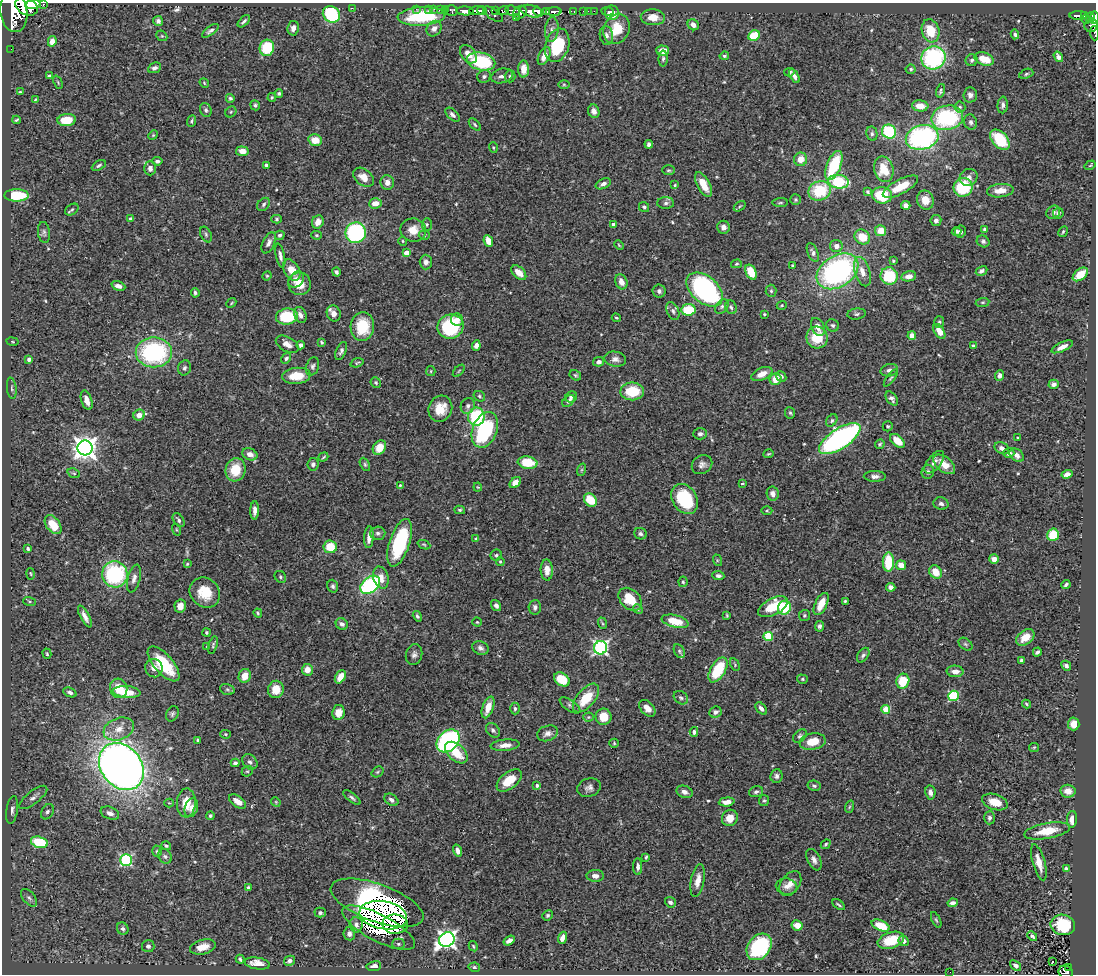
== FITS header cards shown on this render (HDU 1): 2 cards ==
NAXIS1  =                 1094
NAXIS2  =                  972

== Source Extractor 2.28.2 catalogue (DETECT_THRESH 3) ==
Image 1094 x 972 px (HDU 1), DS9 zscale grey, 1 PNG px = 1 image px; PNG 1098 x 976 px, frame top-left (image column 1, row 972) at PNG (2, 3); each listed source drawn as its Kron ellipse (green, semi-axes under 4 px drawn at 4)
Background 0.479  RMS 0.021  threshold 0.0625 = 3 sigma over >= 5 px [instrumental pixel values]
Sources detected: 520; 1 with non-positive FLUX_AUTO (blend fragments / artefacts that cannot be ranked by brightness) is neither listed nor drawn; of the other 519, the 500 brightest by FLUX_AUTO listed and drawn (19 fainter detections omitted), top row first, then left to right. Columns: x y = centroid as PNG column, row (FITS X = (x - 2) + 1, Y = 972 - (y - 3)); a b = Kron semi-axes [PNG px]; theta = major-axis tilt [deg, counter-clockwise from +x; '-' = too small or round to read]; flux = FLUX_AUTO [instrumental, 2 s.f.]
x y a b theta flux
43 4 3 3 - 49
33 5 8 4 9 980
27 6 12 8 -30 2800
352 8 2 2 - 42
416 9 3 2 - 3.6
428 9 2 2 - 8.6
434 9 2 2 - 10
441 9 3 2 - 11
445 9 3 2 - 19
495 10 3 3 - 77
452 11 6 5 - 57
465 11 9 4 -3 1200
477 11 7 3 3 750
482 11 5 3 - 320
503 11 6 4 10 230
513 11 7 5 -15 400
531 11 12 6 -14 1600
537 11 5 3 - 530
546 11 4 3 - 340
574 11 4 3 - 91
584 11 3 3 - 27
588 11 2 2 - 3.8
594 11 2 2 - 7.3
607 11 6 2 -4 16
14 12 20 13 -83 4000
520 12 7 6 - 700
554 12 8 4 1 510
612 13 7 7 - 22
331 14 9 7 -39 100
493 14 11 5 -36 180
421 16 24 9 3 93
1078 16 8 3 0 140
1084 16 3 3 - 72
653 17 12 8 -4 15
1094 17 6 3 88 240
516 18 2 2 - 8.5
1091 18 5 3 - 70
1086 19 4 3 - 41
158 21 5 5 - 4.2
244 21 7 3 44 3
693 25 6 5 - 7.3
1091 25 7 6 - 230
293 28 7 5 81 6.6
434 29 8 7 - 9.2
616 29 16 12 63 30
552 30 12 7 84 6.6
210 31 10 4 36 4
931 31 12 8 -74 35
1094 33 7 2 -86 36
1015 34 5 3 - 3
606 35 10 6 -81 4.8
162 36 6 4 -43 2.1
754 36 6 5 - 44
52 41 5 4 - 8.2
557 45 17 11 73 69
267 48 8 7 - 56
11 49 2 2 - 5.8
663 51 6 5 - 11
468 54 10 7 -51 11
544 56 9 5 65 14
724 56 5 3 - 2.1
1058 57 6 4 -56 5.4
933 58 12 11 - 180
663 59 8 4 88 2.6
984 59 10 6 -19 22
972 60 6 6 - 3
481 61 14 8 -13 100
154 68 7 5 24 4.8
523 69 8 5 89 18
911 69 5 5 - 2.7
789 72 5 4 - 2.8
1026 74 7 4 21 2.3
49 76 3 3 - 2.1
502 76 11 7 13 7.1
510 76 6 5 - 3
794 76 8 4 -62 5.6
484 77 7 6 - 3.6
58 82 7 3 -68 1.7
204 83 5 4 - 1.7
564 85 6 4 -1 1.8
941 91 7 4 73 2.5
20 92 4 4 - 1.4
279 93 4 4 - 2.3
970 95 7 7 - 6.2
272 97 4 3 - 1.8
230 98 4 4 - 2.6
35 100 4 3 - 1.6
255 105 5 4 - 2.4
1003 105 8 5 86 4.6
920 106 8 5 -6 16
960 107 5 5 - 2.5
206 110 7 5 -71 3.6
594 111 7 5 -66 5.6
231 112 6 5 - 2.1
452 115 8 5 -43 5.1
947 118 16 12 11 140
16 120 4 3 - 1.8
67 120 9 6 5 36
192 121 6 4 67 2.2
971 122 8 6 -72 4.3
475 124 7 4 -47 2.4
889 132 7 6 - 78
872 134 7 5 -77 3.3
153 135 5 4 - 1.6
922 137 16 12 14 260
315 140 7 6 - 20
1000 140 12 7 -49 65
649 144 4 4 - 3.9
493 148 5 3 - 1.6
242 151 6 4 -6 10
801 159 7 6 - 16
157 161 5 4 - 4.2
99 165 7 4 29 3.1
266 165 3 3 - 2.7
1090 165 6 4 33 1.6
834 166 15 7 68 75
150 168 7 6 - 7.5
884 169 13 9 -75 33
668 170 6 5 - 2.4
364 177 11 8 -38 15
969 177 9 8 - 8.1
387 182 7 6 - 8.4
838 182 10 7 -6 77
603 184 8 4 26 5.1
675 185 4 3 - 1.5
703 185 14 6 -61 21
900 187 19 7 28 26
963 187 9 9 - 73
820 191 11 9 21 60
1000 191 13 6 6 17
868 192 4 3 - 1.9
17 195 12 6 0 60
882 195 10 8 -9 53
796 200 5 5 - 2
925 200 10 8 -71 17
375 203 6 5 - 15
666 203 8 6 2 4.3
780 203 8 3 5 1.8
264 204 7 5 49 3
906 205 4 4 - 5.5
740 206 6 3 36 1.6
644 207 5 5 - 3
72 209 7 5 34 2.4
1053 212 7 6 - 4.2
1058 213 5 5 - 4.1
130 219 3 3 - 4.6
277 219 5 4 - 2
936 221 5 5 - 4.3
318 222 7 5 66 11
427 224 6 5 - 2.4
613 224 4 3 - 4.4
723 227 6 6 - 7.1
984 229 4 4 - 2.4
413 230 13 11 -10 18
881 231 5 5 - 19
956 231 5 4 - 3.8
44 232 10 6 -82 3.6
960 232 6 5 - 3.7
1063 232 6 3 60 2
356 233 10 10 - 180
206 234 8 5 -64 3.2
280 235 5 4 - 2.7
316 235 5 4 - 1.8
424 235 5 4 - 2
862 237 8 7 - 26
403 241 5 4 - 1.6
488 241 6 4 -65 14
983 241 6 5 - 3.6
269 243 11 6 66 6.4
619 245 5 3 - 1.4
836 246 6 6 - 8
813 252 10 5 -67 4.2
407 253 4 4 - 17
280 256 12 4 -78 5.5
893 261 3 3 - 1.7
426 262 7 6 - 5.4
736 264 5 4 - 1.9
792 266 3 3 - 1.7
292 270 11 7 -57 19
837 271 22 15 33 290
981 271 6 4 28 3.7
336 272 4 3 - 3
751 272 8 5 -64 32
862 272 15 7 -73 14
519 273 9 5 -43 14
1080 274 8 5 39 25
267 276 5 4 - 1.6
889 276 9 8 - 65
909 276 7 5 11 9.9
296 279 9 7 50 11
621 282 8 6 -65 11
299 284 11 11 - 20
118 286 7 4 -20 5.6
705 289 21 13 -41 270
659 291 6 6 - 4.5
771 291 6 5 - 2.6
195 293 5 3 - 2.8
983 302 7 4 6 2.1
231 303 5 2 - 1.4
782 305 5 4 - 1.5
722 306 8 6 51 3.6
731 307 7 5 -68 3.1
688 310 7 5 5 50
673 311 9 6 -67 4
334 313 8 7 - 9.3
764 314 3 3 - 1.9
857 314 9 5 8 3.5
300 315 8 6 -66 7.5
287 317 11 8 6 64
616 318 4 3 - 1.6
457 320 6 6 - 9.1
939 322 6 5 - 3
833 325 6 6 - 3.3
362 327 14 11 84 44
450 327 13 12 - 100
818 327 9 6 -65 12
939 331 8 5 -58 16
912 336 4 4 - 23
817 338 11 10 - 38
12 342 6 3 -10 1.4
322 342 4 3 - 2
287 344 12 7 -29 9.9
301 345 4 4 - 6.2
476 346 5 4 - 7.4
973 346 3 3 - 2
1062 347 12 4 24 8.2
341 351 9 5 66 4.3
154 352 18 15 0 180
286 358 6 4 60 2.8
29 359 4 4 - 5.4
615 359 11 7 -10 7
599 362 5 4 - 5.6
357 363 7 4 16 2.1
313 366 9 6 72 4
185 368 8 6 71 3.9
889 370 9 6 14 5.1
431 371 5 4 - 1.7
459 371 7 3 45 1.4
762 374 11 6 23 14
575 375 6 5 - 2.3
296 376 14 8 6 28
781 376 6 4 -48 4.4
999 376 5 4 - 6
891 378 10 4 54 2.7
775 379 6 5 - 18
376 383 5 5 - 2.4
1054 384 5 4 - 4.9
12 388 11 4 -83 2.8
632 391 12 9 1 49
479 396 6 5 - 2.7
571 397 6 5 - 3.8
892 398 8 5 -54 5.1
87 400 10 5 -72 12
568 401 7 4 41 5.1
468 406 8 7 - 4.9
440 409 13 11 64 24
790 413 6 5 - 2.2
139 415 6 5 - 12
476 417 9 8 - 89
832 421 7 5 53 2.9
888 426 5 5 - 2.2
485 430 18 12 69 130
700 434 7 5 0 4.5
1018 438 3 3 - 1.5
840 439 24 10 33 360
897 441 9 5 -42 22
880 444 5 4 - 2.3
85 448 7 7 - 1200
379 448 8 6 55 20
1002 448 8 5 -29 7
1009 453 5 5 - 9.1
250 454 8 5 -24 8.2
769 454 5 3 - 1.5
1017 455 8 6 -39 6.3
323 457 5 3 - 1.6
934 462 13 6 51 7.1
528 463 10 6 -9 45
313 464 6 5 - 3.8
365 464 7 4 -63 2.4
944 464 12 7 -39 18
702 465 11 9 32 6.6
235 470 12 10 75 34
581 470 6 4 71 2
928 472 7 6 - 4.3
74 473 6 4 -21 2.2
1067 474 5 4 - 7.5
875 476 11 5 -1 5.5
515 483 6 4 46 9.2
742 483 4 3 - 1.5
400 485 4 3 - 1.6
478 487 4 4 - 1.4
773 494 7 6 - 7.7
685 499 16 12 -58 71
590 500 7 5 -48 35
941 504 7 6 - 4.7
255 510 9 4 88 6.6
460 510 5 4 - 2.3
767 511 5 3 - 1.7
179 520 8 5 -56 3.7
53 525 11 6 -53 31
176 530 6 3 -71 1.5
378 533 7 6 - 4.3
640 534 6 5 - 3.6
1053 535 6 5 - 41
369 537 11 4 86 9.6
476 539 4 3 - 1.9
400 543 25 10 72 110
424 545 7 3 -23 1.7
330 547 7 6 - 34
28 549 4 3 - 2.4
496 555 5 5 - 2.7
994 559 5 4 - 6.7
717 560 6 4 -73 1.7
500 562 4 3 - 1.7
888 562 9 5 89 51
187 564 3 3 - 1.6
901 565 5 5 - 16
547 570 10 6 -88 11
936 572 7 6 - 19
30 574 6 3 -80 1.4
115 574 13 12 - 140
718 576 6 4 -4 4
280 577 6 5 - 2.3
381 578 11 7 -73 13
134 579 14 6 75 7.2
683 582 5 4 - 2.1
1066 584 5 3 - 2.7
370 585 11 7 40 180
333 586 6 5 - 3.1
891 587 5 4 - 5
205 593 16 14 -43 33
630 599 13 9 -45 33
845 601 3 3 - 1.5
29 602 6 3 -19 1.8
821 604 12 6 64 20
180 606 6 5 - 10
496 606 6 4 -54 4.5
535 607 7 6 - 4.7
773 607 16 8 28 49
784 608 7 6 - 53
638 609 5 4 - 2.1
258 613 4 3 - 1.6
727 615 4 3 - 1.6
804 615 6 5 - 2.4
85 616 12 4 -62 8.6
417 616 5 4 - 3
675 621 14 6 -14 30
477 622 4 4 - 1.7
602 623 6 3 -71 1.6
342 624 6 5 - 5.2
819 626 5 4 - 3.8
206 632 4 4 - 1.7
768 636 4 4 - 79
1025 637 10 7 38 21
966 644 8 5 -40 2.7
213 645 9 4 74 2.5
207 646 4 4 - 1.5
480 648 8 6 -26 5.1
600 648 7 6 - 270
679 651 7 5 -62 2.6
1037 652 4 3 - 4.2
47 654 5 4 - 1.9
414 655 11 8 76 5.9
863 655 8 5 57 3.5
1021 660 4 3 - 2.5
164 664 21 9 -49 65
735 665 7 4 -60 1.8
1066 666 5 4 - 3.9
154 668 9 8 - 9.4
307 670 6 5 - 11
718 670 14 7 59 65
955 671 8 5 -3 9.8
245 676 7 6 - 16
340 677 7 4 59 16
562 679 8 6 -32 40
802 679 5 4 - 2.2
903 681 7 6 - 43
119 688 10 8 -73 30
227 689 7 5 -17 2.9
276 689 8 7 - 21
70 692 7 4 -23 4
127 692 13 6 -5 30
953 696 5 5 - 110
586 698 17 9 49 38
681 698 8 6 -38 3.4
1026 704 4 3 - 1.9
570 705 12 5 -34 4.3
488 707 11 5 71 17
515 708 6 4 -90 3
647 708 10 6 -47 11
761 708 7 4 -49 4.7
886 709 4 4 - 37
338 712 8 6 82 14
715 712 6 5 - 5
172 714 8 6 64 3.4
588 717 5 4 - 1.8
603 717 8 8 - 24
1074 724 6 6 - 15
119 729 16 11 21 19
493 730 8 6 -50 3.7
694 732 5 4 - 3.7
547 733 11 7 20 7.3
226 734 5 4 - 2.1
800 736 8 5 43 3.4
198 740 4 3 - 3.4
448 741 13 9 44 230
812 742 13 8 10 26
614 743 5 4 - 1.6
505 745 14 5 5 11
1034 747 5 4 - 1.5
456 753 13 8 -43 30
250 762 8 6 -46 4.6
235 763 4 4 - 3.2
121 766 25 20 -50 1400
247 771 6 5 - 2
377 772 6 5 - 2.1
776 776 7 6 - 4.4
509 780 14 8 38 28
537 785 3 3 - 3.8
814 786 6 5 - 2.9
589 788 12 9 17 6.9
1068 791 7 6 - 12
684 792 8 6 -20 6.5
756 792 7 5 18 3.8
930 792 7 5 -81 5.9
33 797 17 6 38 6.9
352 798 10 4 -38 3.5
391 800 8 5 -36 5
238 801 10 5 -35 11
764 801 5 5 - 2.5
276 802 5 4 - 1.5
727 802 8 4 5 11
995 802 13 7 -18 22
169 803 4 4 - 1.5
186 803 14 9 87 24
849 807 6 4 71 2
191 808 9 6 70 8.3
12 810 14 5 83 5.8
47 812 8 6 59 3.7
110 813 9 6 -21 7
210 816 4 4 - 2.8
730 818 8 7 - 15
989 818 6 5 - 3.7
1072 819 8 5 86 13
1047 831 23 7 10 31
39 842 9 5 -15 59
826 844 5 4 - 2.4
166 846 5 4 - 2.2
157 851 5 5 - 2.1
457 851 6 4 -72 5.7
165 856 8 6 -53 3.4
646 857 4 3 - 1.9
126 860 5 5 - 170
814 860 11 6 -64 6.7
1039 862 19 6 -74 16
638 867 8 4 -90 4.8
1066 869 4 3 - 5.9
595 876 9 6 -1 7.2
698 881 17 6 79 14
790 884 14 9 53 13
786 886 11 8 -12 7.6
248 888 4 3 - 4
29 898 10 6 -49 4.4
670 902 5 5 - 3.7
377 903 49 18 -20 560
953 903 5 4 - 6
839 905 7 2 -38 2.1
320 913 5 5 - 3.3
383 915 24 14 -10 170
547 915 5 5 - 2.3
936 920 8 4 -64 2.3
395 924 13 9 1 53
356 925 8 6 -88 5.6
797 925 6 5 - 13
1063 925 12 10 -11 61
881 926 9 5 -24 29
379 928 40 13 -28 170
123 929 6 5 - 4
349 934 6 6 - 5.9
1032 936 5 4 - 3
562 938 6 4 68 8.1
447 940 8 6 34 580
891 940 13 8 18 36
509 941 6 4 34 5.7
904 941 5 4 - 6.6
398 944 6 5 - 2.6
148 946 6 6 - 4.4
473 946 5 3 - 1.6
203 947 13 7 15 16
759 947 14 11 51 140
240 959 4 3 - 2.7
289 961 6 4 28 4.6
1052 962 3 2 - 1.6
257 963 13 5 -8 14
1015 965 6 4 -39 4.6
374 966 7 5 10 7.5
474 967 6 4 -14 2.3
1068 967 3 2 - 13
950 972 2 2 - 2.2
1066 972 7 6 - 110
At the frame edge (FLAGS 8, measured only in part): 7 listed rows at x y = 43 4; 33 5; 27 6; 14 12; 1094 17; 1094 33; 1066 972
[19 fainter detections neither listed nor drawn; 1 non-positive-flux detection neither listed nor drawn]